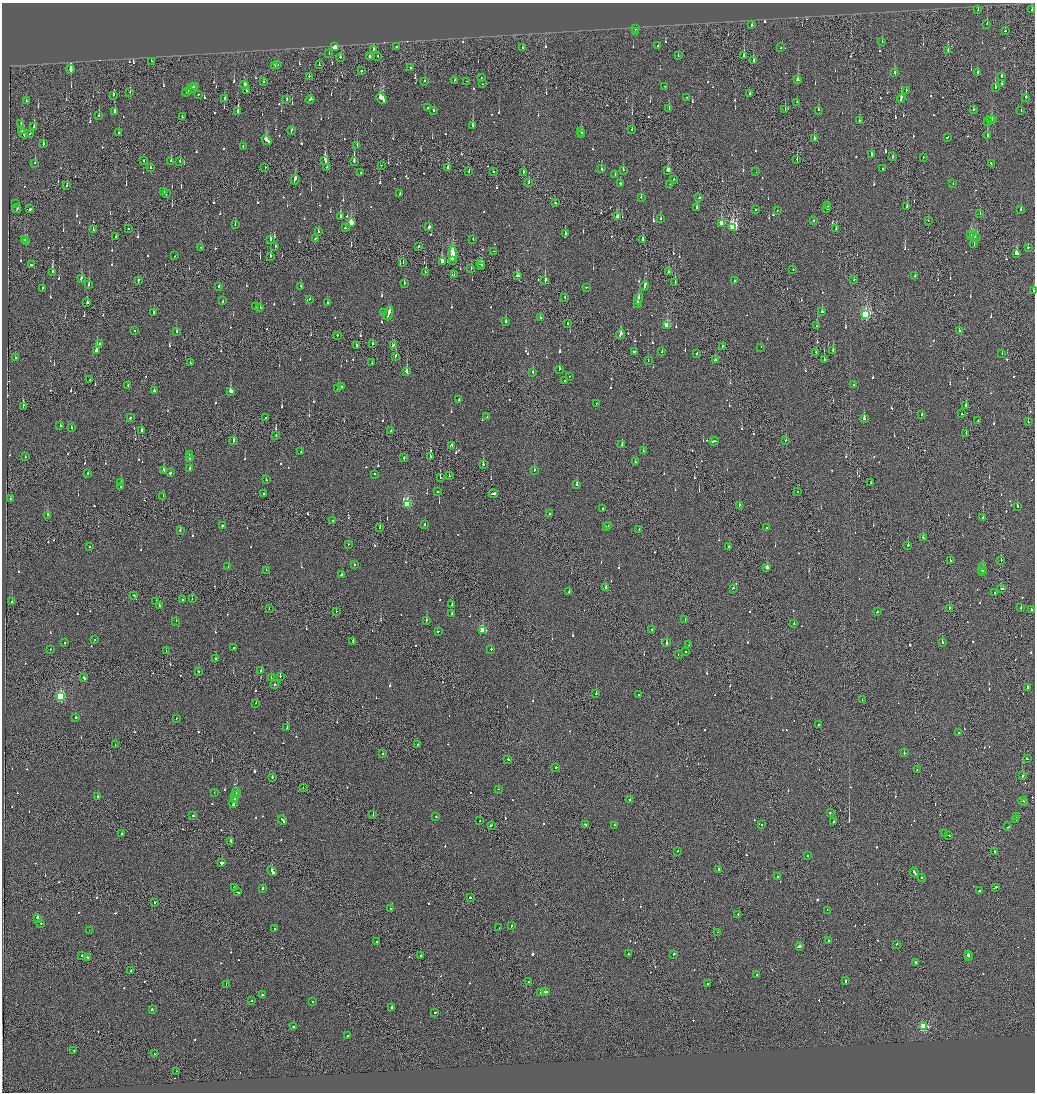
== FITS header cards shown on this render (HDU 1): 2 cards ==
NAXIS1  =                 2065
NAXIS2  =                 2180

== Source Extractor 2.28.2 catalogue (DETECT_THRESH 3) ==
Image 2065 x 2180 px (HDU 1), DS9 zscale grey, zoomed out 1/2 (1 PNG px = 2 x 2 image px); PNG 1037 x 1094 px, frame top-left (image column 1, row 2179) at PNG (2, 3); each listed source drawn as its Kron ellipse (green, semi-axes under 4 px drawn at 4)
Background -0.12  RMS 0.066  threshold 0.199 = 3 sigma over >= 5 px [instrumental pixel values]
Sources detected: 1123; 43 cannot appear on this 1/2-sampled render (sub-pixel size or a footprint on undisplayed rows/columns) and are neither listed nor drawn; of the other 1080, the 500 brightest by FLUX_AUTO listed and drawn (580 fainter detections omitted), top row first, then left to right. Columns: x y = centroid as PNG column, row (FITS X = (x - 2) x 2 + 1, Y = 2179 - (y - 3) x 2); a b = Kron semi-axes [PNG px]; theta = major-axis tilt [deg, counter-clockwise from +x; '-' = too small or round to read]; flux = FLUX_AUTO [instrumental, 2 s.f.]
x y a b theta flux
978 10 2 2 - 87
1032 10 2 2 - 360
987 24 3 2 - 120
752 25 2 2 - 170
636 29 2 2 - 130
635 31 2 2 - 75
1005 31 2 2 - 170
882 41 2 2 - 180
658 46 2 2 - 95
335 47 3 2 - 790
397 47 3 2 - 140
522 47 2 2 - 200
781 47 2 2 - 130
373 49 3 2 - 100
948 51 2 2 - 280
329 54 3 2 - 75
678 55 2 2 - 100
744 55 3 2 - 1100
370 56 2 1 - 3600
378 56 2 1 - 100
340 57 2 2 - 81
151 61 2 2 - 530
753 61 3 2 - 120
277 64 2 1 - 170
319 65 2 2 - 82
274 66 2 2 - 290
410 67 2 2 - 93
70 69 4 2 - 20000
361 71 2 2 - 150
894 73 2 2 - 110
977 73 3 2 - 100
309 76 2 1 - 120
1001 76 2 2 - 150
481 78 2 2 - 190
454 80 2 2 - 77
798 80 3 3 - 130
424 81 2 2 - 160
466 81 2 1 - 76
264 82 2 2 - 120
1001 83 2 2 - 150
482 84 2 2 - 79
244 85 4 2 - 130
195 86 4 2 - 340
665 86 2 1 - 83
995 87 3 2 - 240
191 89 6 2 36 580
246 90 3 2 - 170
906 90 2 2 - 190
186 92 4 2 - 220
130 93 2 2 - 130
198 94 2 2 - 82
750 94 2 1 - 370
114 95 3 2 - 83
687 97 2 2 - 88
1026 97 2 2 - 250
224 98 2 2 - 420
381 98 6 3 -47 630
901 98 4 2 - 370
287 100 2 2 - 88
310 100 4 2 - 370
26 101 2 2 - 110
797 102 2 1 - 170
428 107 2 2 - 190
669 108 2 2 - 240
785 110 2 1 - 140
818 110 2 2 - 77
973 110 2 2 - 140
238 111 3 2 - 1500
434 111 2 2 - 410
1021 111 2 1 - 140
115 112 3 2 - 160
99 115 2 2 - 120
182 117 2 1 - 260
859 120 2 2 - 240
990 120 2 2 - 110
992 120 3 2 - 130
987 122 3 2 - 170
21 123 2 2 - 120
473 126 3 2 - 720
34 127 3 2 - 150
632 130 2 2 - 150
22 131 4 2 - 830
291 131 3 2 - 150
581 132 2 2 - 78
118 133 2 2 - 170
23 134 4 1 - 660
30 134 2 2 - 75
582 134 2 2 - 310
987 135 3 2 - 150
947 137 2 2 - 180
814 139 2 2 - 270
267 140 5 2 - 430
43 144 2 2 - 270
357 145 2 2 - 100
243 147 2 2 - 79
871 154 2 2 - 530
893 157 3 2 - 84
924 157 2 2 - 140
797 159 2 1 - 100
325 160 4 2 - 450
144 161 2 1 - 85
171 161 3 2 - 110
180 161 2 2 - 74
354 161 3 2 - 1300
35 163 2 2 - 110
991 164 3 2 - 150
381 165 2 1 - 85
265 167 2 2 - 120
327 167 3 2 - 190
448 167 2 2 - 160
150 168 2 2 - 90
601 169 2 2 - 140
882 169 2 1 - 280
623 170 2 2 - 400
668 170 3 2 - 240
493 171 2 2 - 160
469 172 2 2 - 110
756 172 2 2 - 85
360 173 2 2 - 74
523 173 3 1 - 210
615 174 2 2 - 100
674 179 2 2 - 87
295 180 5 2 - 390
529 183 2 2 - 91
620 183 2 2 - 180
670 184 2 2 - 440
953 184 2 2 - 93
67 185 2 1 - 190
164 192 2 2 - 93
166 194 2 1 - 160
400 194 2 2 - 290
641 197 3 2 - 90
699 198 2 2 - 78
16 203 2 1 - 130
555 203 2 2 - 90
828 206 2 1 - 88
697 207 2 2 - 100
907 207 2 2 - 82
17 209 4 2 - 210
30 209 2 2 - 150
755 209 2 2 - 110
827 209 2 2 - 290
1021 209 2 2 - 270
777 210 2 2 - 88
980 213 2 1 - 98
618 216 4 2 - 380
340 217 3 2 - 130
661 219 2 2 - 120
813 221 2 2 - 120
928 221 2 1 - 160
351 223 3 2 - 320
721 223 3 2 - 290
235 225 2 2 - 82
429 227 3 2 - 260
733 227 3 3 - 1300
128 228 2 2 - 140
345 228 2 2 - 140
836 229 2 1 - 100
93 230 2 2 - 99
318 231 2 2 - 82
565 234 2 2 - 130
970 234 3 2 - 170
116 237 2 2 - 110
974 237 4 2 - 420
977 237 2 2 - 410
315 238 2 2 - 110
270 239 2 2 - 160
642 239 2 2 - 400
25 240 3 2 - 190
473 240 2 2 - 110
27 241 2 1 - 84
974 244 3 1 - 180
275 246 3 2 - 150
418 246 2 2 - 73
1028 247 2 1 - 150
201 248 2 2 - 81
493 251 2 2 - 77
1016 253 3 3 - 190
453 254 8 2 -90 190
175 256 2 1 - 220
270 256 2 2 - 160
452 260 4 2 - 15000
442 261 3 2 - 250
403 263 2 1 - 79
480 264 3 2 - 290
31 265 4 2 - 330
481 266 2 2 - 770
471 268 2 1 - 76
793 269 2 2 - 74
52 272 3 2 - 560
425 272 2 1 - 87
668 272 2 1 - 170
454 275 2 1 - 120
517 276 3 2 - 140
915 276 2 2 - 79
81 278 3 2 - 210
854 279 2 2 - 77
138 280 3 2 - 180
545 281 3 2 - 680
734 281 2 2 - 880
675 282 2 1 - 160
404 283 2 2 - 87
89 285 2 2 - 240
300 286 2 2 - 90
645 286 4 2 - 440
219 287 3 2 - 160
586 287 2 2 - 89
42 288 2 2 - 190
1033 291 2 2 - 82
565 297 2 1 - 79
309 299 2 2 - 240
638 299 6 2 70 390
223 301 2 2 - 83
87 303 3 2 - 150
328 303 3 2 - 76
637 304 4 2 - 190
255 307 2 2 - 140
260 308 2 2 - 180
822 311 2 2 - 150
154 313 3 2 - 470
383 313 2 2 - 100
389 313 7 2 70 570
866 314 3 3 - 2200
540 318 2 2 - 140
506 321 2 2 - 320
567 324 2 1 - 200
667 326 3 3 - 520
817 326 2 1 - 79
134 331 2 2 - 80
177 331 2 2 - 95
959 331 2 1 - 89
620 334 5 2 - 350
337 335 2 2 - 130
100 344 2 2 - 220
373 344 2 2 - 79
356 345 3 1 - 180
393 345 3 2 - 240
722 346 2 1 - 120
761 347 2 2 - 76
833 350 2 2 - 380
97 351 2 2 - 13000
634 351 2 2 - 94
662 351 3 2 - 96
697 353 3 2 - 150
816 353 2 1 - 250
1002 354 2 2 - 86
396 356 4 2 - 200
15 358 2 2 - 79
824 359 2 1 - 96
715 360 3 2 - 270
648 361 2 1 - 150
190 363 2 1 - 78
372 363 2 2 - 120
559 369 3 2 - 190
407 372 3 2 - 780
533 372 3 2 - 100
569 376 2 2 - 130
90 380 2 2 - 77
565 381 2 2 - 450
128 385 2 2 - 94
854 385 2 2 - 98
342 386 2 2 - 630
338 388 2 2 - 220
154 391 2 2 - 460
230 391 3 2 - 3500
459 399 2 2 - 110
596 403 2 1 - 89
966 405 2 2 - 220
23 407 3 1 - 180
922 414 2 2 - 85
962 414 2 2 - 120
487 417 2 2 - 160
130 418 2 2 - 780
266 418 2 2 - 690
864 419 2 2 - 230
978 420 2 2 - 110
1028 422 2 1 - 210
60 425 2 2 - 170
71 427 2 2 - 79
141 430 2 2 - 170
391 431 2 2 - 75
966 434 2 1 - 82
276 435 2 1 - 96
786 440 2 1 - 130
233 441 3 2 - 530
714 441 5 2 - 330
451 445 3 2 - 200
622 445 2 2 - 440
643 451 2 2 - 90
301 452 2 2 - 87
189 455 2 2 - 230
25 457 2 2 - 120
430 457 3 1 - 210
190 458 2 2 - 99
404 458 2 2 - 130
635 462 2 1 - 81
483 464 2 2 - 390
189 469 2 2 - 120
164 470 3 2 - 230
534 470 2 2 - 140
88 473 2 2 - 210
170 473 2 2 - 440
375 474 2 2 - 290
449 476 2 2 - 170
440 478 2 2 - 150
266 480 2 2 - 150
120 483 2 2 - 85
871 483 2 2 - 120
577 485 2 2 - 970
121 486 2 2 - 590
437 492 2 2 - 140
798 492 2 1 - 140
493 493 5 1 - 550
263 494 2 1 - 93
163 496 2 2 - 110
10 499 2 2 - 100
407 504 3 3 - 890
739 505 2 1 - 150
1017 506 2 2 - 110
602 508 2 2 - 330
550 513 2 2 - 84
47 515 2 2 - 250
983 518 2 2 - 250
333 520 2 1 - 93
425 525 2 2 - 100
222 526 3 2 - 130
606 526 2 1 - 260
609 526 2 2 - 170
380 527 2 1 - 82
766 527 2 2 - 410
639 530 2 1 - 160
180 531 2 2 - 130
923 538 3 2 - 350
348 545 2 1 - 91
908 545 2 1 - 360
729 546 2 1 - 96
90 547 2 2 - 130
950 560 2 2 - 94
1001 560 2 1 - 270
354 564 2 2 - 150
228 566 2 2 - 120
983 566 2 2 - 120
767 567 2 2 - 110
982 569 4 2 - 290
266 570 2 2 - 75
983 572 2 1 - 73
342 575 3 2 - 250
606 588 3 2 - 570
733 588 3 2 - 200
1002 588 3 2 - 410
569 591 2 2 - 120
995 593 2 2 - 95
134 595 2 2 - 110
192 599 2 2 - 85
182 600 2 2 - 600
12 602 2 2 - 96
156 602 2 1 - 180
452 605 2 2 - 330
159 606 2 2 - 210
949 608 2 1 - 160
1021 608 2 2 - 100
269 609 2 2 - 88
1031 609 3 2 - 190
336 611 2 1 - 79
877 612 2 2 - 150
452 614 2 2 - 140
685 619 2 1 - 93
426 620 2 2 - 250
176 621 2 2 - 73
794 623 2 2 - 320
483 630 3 3 - 680
652 630 2 2 - 78
438 631 2 2 - 140
95 639 2 2 - 77
353 641 3 2 - 170
64 643 2 2 - 120
666 643 2 2 - 790
942 643 2 2 - 310
689 645 2 1 - 100
233 647 2 2 - 190
50 649 2 2 - 86
491 649 2 2 - 210
166 650 2 1 - 93
685 651 2 2 - 90
678 654 2 2 - 72
215 658 2 2 - 290
198 671 2 2 - 100
261 671 3 2 - 110
280 676 2 1 - 550
271 677 2 1 - 87
84 678 3 2 - 360
275 685 2 1 - 150
1027 687 2 2 - 250
596 694 2 2 - 500
639 695 2 2 - 87
61 697 3 3 - 1400
862 700 2 1 - 230
256 703 2 2 - 75
76 718 2 2 - 290
176 718 2 2 - 73
818 724 2 2 - 120
287 728 2 2 - 400
959 733 2 2 - 140
115 745 2 2 - 73
417 745 2 1 - 120
383 753 2 1 - 150
904 753 2 2 - 290
508 759 2 2 - 260
1027 759 3 2 - 110
556 767 2 2 - 280
917 770 2 2 - 150
1023 776 2 1 - 120
272 777 2 1 - 170
303 788 2 2 - 85
498 789 2 1 - 74
236 791 4 2 - 370
214 793 2 2 - 110
97 796 2 1 - 98
235 796 5 2 - 640
630 799 2 2 - 170
234 800 2 2 - 390
1023 801 2 2 - 170
234 802 6 2 73 610
1025 803 3 2 - 160
830 813 2 2 - 90
373 815 2 2 - 110
193 816 2 2 - 100
436 817 2 2 - 78
1016 817 2 1 - 260
1016 819 2 2 - 290
283 820 5 2 - 270
480 821 2 1 - 110
833 821 2 1 - 73
585 824 2 2 - 98
762 824 2 1 - 83
491 825 3 2 - 180
615 825 2 2 - 140
1008 827 2 2 - 120
122 833 2 2 - 190
944 833 2 1 - 97
949 836 2 2 - 100
231 841 3 2 - 330
677 851 2 2 - 120
994 851 2 2 - 240
808 856 2 1 - 110
222 863 2 2 - 750
719 869 2 2 - 850
272 871 5 2 - 730
914 872 5 2 - 340
778 876 2 1 - 110
921 878 2 2 - 190
234 887 2 2 - 250
995 887 4 2 - 190
263 889 2 2 - 170
979 891 2 1 - 92
237 892 3 2 - 140
470 898 2 2 - 340
154 902 2 1 - 260
390 908 2 2 - 79
827 910 2 2 - 120
738 914 2 2 - 1200
38 918 4 2 - 650
41 923 2 1 - 100
512 926 2 2 - 250
499 928 2 2 - 110
274 929 3 2 - 120
89 930 2 1 - 240
718 932 2 1 - 110
828 941 2 2 - 90
376 942 2 2 - 240
896 944 2 2 - 81
800 946 4 2 - 460
628 954 2 2 - 81
674 954 2 2 - 130
968 954 4 1 - 430
82 955 2 2 - 440
421 955 2 2 - 110
968 956 3 2 - 430
88 957 3 2 - 290
916 962 2 2 - 160
131 971 2 2 - 100
757 975 2 2 - 150
845 981 3 2 - 140
529 982 2 2 - 100
707 983 2 2 - 590
226 984 2 1 - 81
541 992 3 3 - 740
545 992 4 2 - 260
262 995 2 2 - 140
251 1001 2 2 - 110
313 1001 2 2 - 190
392 1007 2 1 - 1000
152 1009 2 2 - 220
435 1013 2 2 - 120
923 1026 3 3 - 1200
293 1027 2 2 - 420
348 1036 2 2 - 1000
73 1050 2 2 - 80
154 1054 2 2 - 110
176 1071 2 2 - 240
At the frame edge (FLAGS 8, measured only in part): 1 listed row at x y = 1033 291
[580 fainter detections neither listed nor drawn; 43 sub-pixel or undisplayed-footprint detections neither listed nor drawn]